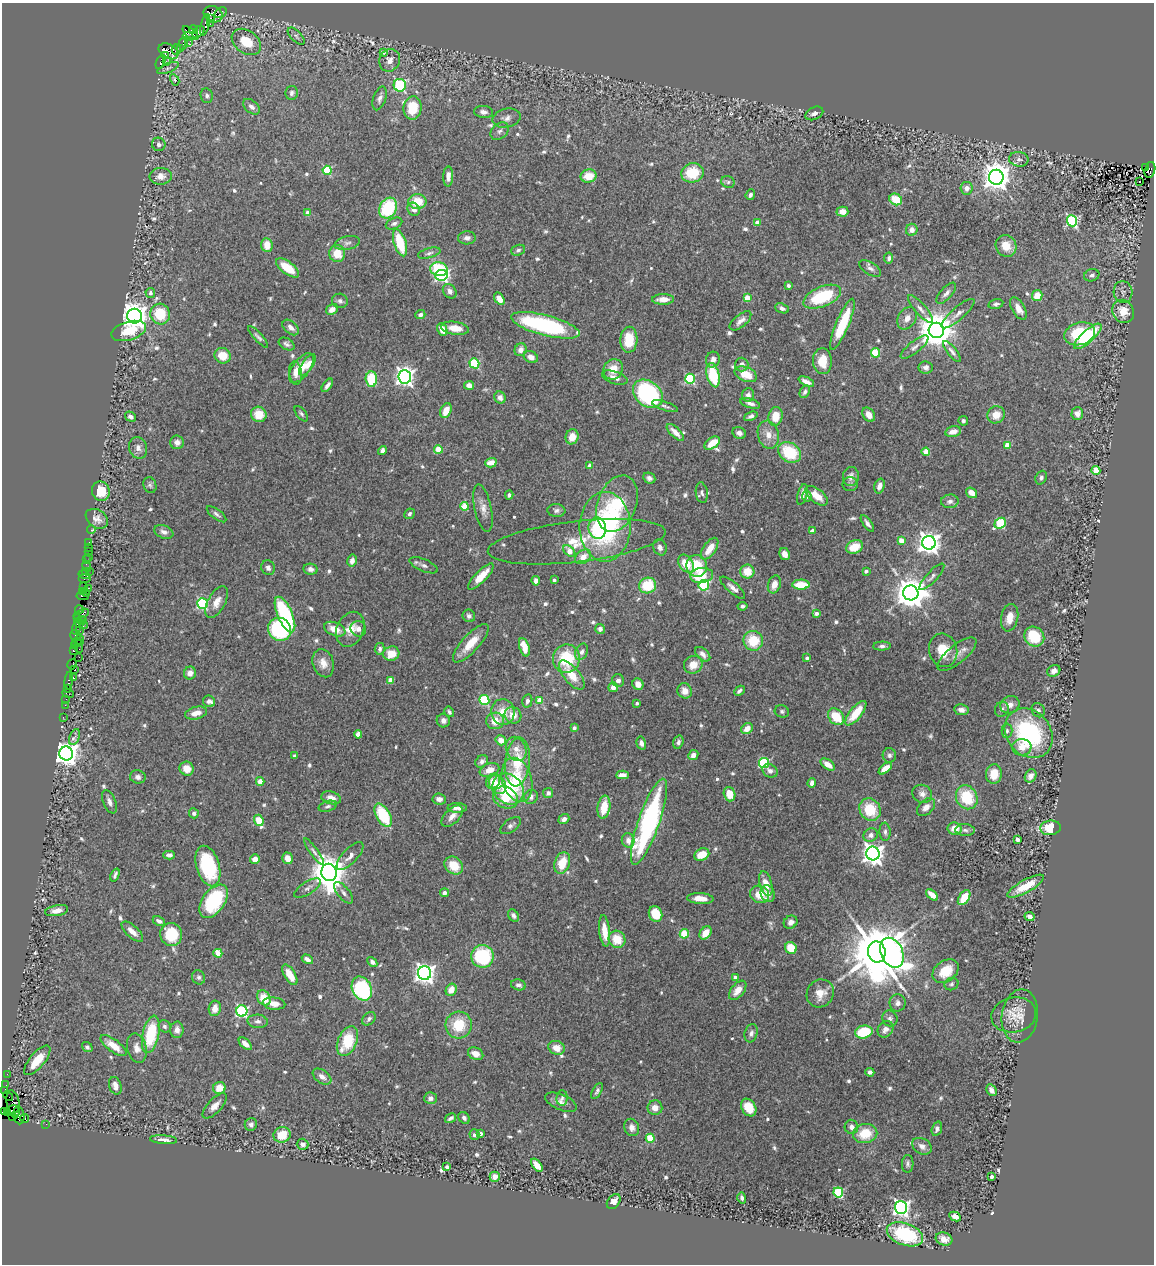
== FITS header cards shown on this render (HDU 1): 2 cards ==
NAXIS1  =                 1152
NAXIS2  =                 1262

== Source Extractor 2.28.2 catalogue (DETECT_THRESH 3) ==
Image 1152 x 1262 px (HDU 1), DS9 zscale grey, 1 PNG px = 1 image px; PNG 1156 x 1266 px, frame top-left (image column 1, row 1262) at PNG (2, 3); each listed source drawn as its Kron ellipse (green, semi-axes under 4 px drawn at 4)
Background 1.74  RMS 0.039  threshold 0.116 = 3 sigma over >= 5 px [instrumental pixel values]
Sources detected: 705; of the 705, the 500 brightest by FLUX_AUTO listed and drawn (205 fainter detections omitted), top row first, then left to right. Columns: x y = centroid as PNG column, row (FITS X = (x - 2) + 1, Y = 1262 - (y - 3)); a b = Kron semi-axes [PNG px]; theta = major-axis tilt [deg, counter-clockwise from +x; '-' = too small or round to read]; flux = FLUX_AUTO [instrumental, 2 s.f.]
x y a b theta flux
220 13 7 4 31 210
213 14 10 7 -28 1600
210 18 3 3 - 330
210 24 2 2 - 21
205 25 11 3 76 210
194 30 5 3 - 190
198 32 7 5 41 270
191 33 9 4 -39 1900
188 36 5 3 - 480
296 36 11 5 -46 6.4
246 42 16 11 -35 64
183 43 6 3 82 150
188 43 3 2 - 28
180 49 3 3 - 76
176 50 5 4 - 250
169 51 10 7 -31 1600
383 52 4 3 - 12
166 55 4 3 - 270
390 60 11 10 - 18
166 61 3 3 - 28
160 62 7 3 69 180
168 68 12 4 22 7
175 80 6 4 -61 6.6
400 85 6 6 - 260
292 93 7 6 - 7.8
207 96 7 6 - 9.3
380 98 12 6 71 12
251 107 9 6 -40 12
412 108 11 9 83 78
484 112 9 6 -6 11
814 113 9 6 25 10
507 118 14 9 13 17
500 131 10 7 41 11
159 144 7 6 - 8.8
1019 159 10 7 -9 12
1145 168 3 2 - 100
327 170 4 4 - 140
1150 170 8 5 76 610
692 173 11 9 16 93
161 176 11 8 5 20
448 176 10 5 88 18
589 176 8 6 11 51
996 177 7 7 - 3800
728 182 7 5 -26 6.1
1140 182 3 2 - 8.3
967 188 6 6 - 15
750 195 5 4 - 6.9
896 199 6 5 - 62
417 202 9 7 0 57
388 208 11 8 61 150
414 209 7 5 -54 15
842 212 6 5 - 25
308 213 4 4 - 25
1072 221 5 5 - 420
757 222 4 4 - 18
394 223 9 5 22 9
912 230 6 5 - 16
467 238 9 6 4 11
347 243 13 6 12 11
400 243 14 6 -72 97
267 245 7 5 -84 35
1006 246 11 10 - 43
518 250 7 5 21 6.4
337 253 8 8 - 45
429 253 11 5 15 8.1
889 258 5 4 - 8
287 268 13 6 -36 61
870 268 12 6 -32 10
439 269 9 7 -13 130
442 275 6 5 - 510
1092 275 8 6 18 7.2
788 285 3 3 - 7.4
450 291 8 6 -52 13
1123 292 11 9 -85 14
150 293 5 5 - 7.8
946 293 13 6 48 12
1037 296 5 5 - 43
822 297 20 10 22 160
747 298 4 4 - 58
499 299 7 4 -56 22
663 299 11 5 1 24
340 301 8 7 - 8.7
996 304 7 5 12 7.6
782 308 7 4 -21 10
332 309 6 5 - 17
921 309 18 5 -49 16
1018 309 12 6 -59 26
1123 311 12 10 -61 52
160 314 10 9 - 84
958 314 21 6 41 20
420 315 5 4 - 7.7
135 316 7 7 - 3000
907 318 12 8 57 20
740 321 13 6 39 16
842 324 27 6 67 130
545 325 35 10 -15 330
291 327 9 6 -42 15
455 328 14 6 -8 35
442 329 6 5 - 27
936 330 7 7 - 7600
129 331 18 9 16 73
1080 334 15 11 18 140
1088 336 18 6 42 160
258 337 14 4 -47 8
629 340 13 8 87 71
287 344 8 5 -31 7.6
914 347 17 6 39 13
521 350 6 5 - 18
952 351 13 4 -51 10
875 353 4 4 - 130
223 356 8 7 - 47
531 357 7 6 - 20
713 360 8 6 66 13
822 361 13 9 -88 49
474 363 5 5 - 180
742 364 7 6 - 14
307 365 12 5 56 24
926 367 7 6 - 9.5
301 368 17 8 53 48
613 369 10 9 - 41
295 373 12 6 -84 17
746 374 12 7 -23 53
713 375 12 6 -76 120
405 377 6 6 - 1300
615 378 13 6 -19 19
371 379 7 6 - 99
690 379 5 5 - 230
806 382 8 4 -25 14
327 385 8 4 53 10
469 385 5 4 - 19
805 392 7 4 63 7.6
648 394 16 12 -39 340
748 395 7 6 - 12
500 398 6 5 - 11
750 403 10 4 -16 11
665 406 14 4 -19 7.8
446 411 8 5 66 38
259 414 8 7 - 47
301 414 9 5 -50 6.1
1077 414 6 6 - 19
869 415 8 5 -56 21
996 415 9 8 - 34
751 416 7 4 24 8.7
775 416 9 7 80 43
130 417 6 4 -34 11
963 421 5 4 - 7.3
675 432 11 5 -44 24
953 432 8 5 13 22
739 433 7 5 -30 11
768 435 14 10 -76 28
572 437 7 6 - 32
177 442 7 6 - 15
712 443 8 5 36 46
1007 445 4 4 - 40
138 448 11 9 -70 15
438 449 4 4 - 57
382 450 5 4 - 11
790 452 12 9 -34 120
926 452 4 4 - 70
491 463 6 4 16 27
589 466 4 3 - 12
1096 470 4 4 - 60
851 477 9 8 - 16
649 478 6 5 - 8.4
1041 478 7 5 69 7.3
850 484 7 7 - 6.5
150 485 8 6 -71 6.5
879 486 7 5 73 15
101 491 10 9 - 50
702 493 10 6 -83 7.5
972 493 6 5 - 26
802 494 11 4 74 13
509 495 4 4 - 6.3
807 496 5 5 - 7.3
816 496 13 7 -37 41
950 501 9 7 4 11
617 504 29 19 69 160
465 506 4 4 - 79
483 508 24 8 -78 25
556 510 9 6 -4 8.6
216 514 11 5 -37 8.1
409 514 6 5 - 6.7
97 519 12 8 -34 18
867 523 9 4 -56 9.7
1000 523 6 5 - 190
605 527 35 25 90 400
597 528 11 9 -84 70
91 530 4 3 - 20
812 531 4 3 - 18
164 532 10 6 -21 11
901 541 4 4 - 48
89 542 2 2 - 22
577 542 89 20 7 140
929 543 7 7 - 2300
89 547 2 2 - 15
660 547 8 6 -65 11
854 547 9 6 23 49
710 549 12 6 55 40
569 551 7 4 -45 38
88 552 3 3 - 120
785 554 6 5 - 15
89 557 2 2 - 19
583 557 9 6 38 26
87 560 3 2 - 20
352 561 6 4 76 16
686 564 10 6 -56 58
424 565 15 6 -22 12
87 566 5 3 - 180
697 566 11 10 - 78
268 568 7 6 - 10
310 569 7 5 -9 12
85 571 2 2 - 52
89 571 2 2 - 460
866 571 4 3 - 9.9
747 572 7 7 - 46
84 575 5 3 - 78
702 575 11 7 7 69
481 576 17 6 45 46
932 577 17 5 47 9.9
84 579 6 4 0 120
554 580 3 3 - 6.8
536 581 5 4 - 9.3
774 584 9 6 72 23
704 585 5 5 - 240
801 585 8 5 1 59
648 586 8 8 - 94
84 587 3 2 - 88
89 588 3 2 - 170
733 588 16 5 -41 16
82 592 4 2 - 90
87 593 3 2 - 24
911 593 8 7 - 5500
83 596 6 2 -6 170
217 602 17 8 61 27
202 603 5 5 - 320
742 606 5 4 - 6.8
79 609 4 3 - 140
816 613 4 3 - 13
81 614 8 3 22 260
285 614 19 7 -66 290
469 616 6 6 - 9.5
78 618 3 2 - 61
1010 618 14 8 78 35
82 620 5 3 - 220
80 624 3 3 - 210
83 625 4 3 - 290
76 627 7 3 77 250
280 629 12 11 - 220
335 629 11 6 -23 33
350 629 18 13 66 38
358 629 8 7 - 13
600 629 5 5 - 13
80 630 2 2 - 80
75 635 6 5 - 350
1034 637 10 9 - 110
80 640 5 4 - 180
753 641 10 9 - 85
76 642 5 3 - 140
471 643 24 8 48 60
75 646 4 2 - 120
79 646 7 2 -90 110
882 646 9 4 3 7.4
524 647 9 5 -73 44
380 649 6 5 - 7.2
943 650 17 14 -75 57
74 651 4 3 - 120
582 652 9 6 67 10
391 654 8 7 - 40
703 654 9 5 -42 16
957 654 24 9 39 26
79 657 2 2 - 32
807 658 3 3 - 6.6
566 659 14 13 - 130
323 663 14 10 -73 27
72 664 5 3 - 120
693 665 9 8 - 34
75 670 3 3 - 140
1054 671 7 5 29 11
190 673 6 6 - 18
572 675 18 8 -51 53
73 678 4 3 - 91
390 680 4 4 - 29
618 680 6 6 - 11
69 681 9 3 83 200
638 684 6 5 - 22
613 687 5 4 - 21
67 689 3 3 - 170
685 691 7 7 - 25
739 691 6 3 44 7.4
68 694 6 2 -18 130
66 699 2 2 - 48
484 700 5 5 - 190
540 700 4 4 - 55
209 701 6 5 - 9.5
527 701 7 5 78 9.5
637 703 3 3 - 6.5
65 705 2 2 - 50
1010 705 10 8 26 17
1002 709 8 6 57 8.9
961 710 7 5 -10 12
1038 710 7 6 - 7.9
782 711 7 6 - 6.5
449 712 5 4 - 6.2
503 712 13 11 -87 45
196 713 11 6 15 26
856 713 15 6 51 63
513 715 9 8 - 26
63 717 2 2 - 25
836 717 9 7 -49 73
443 720 7 6 - 12
495 721 9 8 - 36
574 728 4 4 - 7.5
747 729 6 5 - 22
1007 731 7 5 90 6
1029 733 26 22 -51 330
358 734 4 4 - 19
75 737 8 5 68 11
501 740 5 5 - 22
678 742 7 5 73 9.1
641 743 7 4 -75 9.7
1022 747 10 8 -2 26
516 749 12 10 -66 25
66 754 7 7 - 2800
693 755 5 4 - 13
889 755 7 6 - 7.7
295 756 4 4 - 7.8
482 761 7 5 42 8.9
517 762 24 12 84 91
764 763 5 5 - 220
828 764 8 4 -35 29
885 768 8 4 40 34
187 769 7 6 - 32
490 770 10 6 20 30
770 771 8 6 -29 11
994 774 9 8 - 47
622 775 6 4 3 18
1031 776 7 5 61 14
138 777 8 6 -14 11
517 780 22 14 -74 100
260 781 4 4 - 32
493 781 8 6 59 31
812 783 4 4 - 14
497 785 10 8 -55 37
508 789 17 14 -47 150
548 793 5 5 - 8.3
729 794 7 5 -72 43
922 794 10 9 - 17
531 797 7 6 - 10
967 797 12 10 -61 110
331 798 10 6 -16 21
505 798 13 10 -29 49
439 799 7 5 -5 15
109 802 12 6 -68 14
328 806 9 5 17 6.8
604 807 12 6 81 61
926 807 11 7 43 20
457 808 9 5 -1 15
870 809 12 10 -56 90
194 813 5 5 - 7.9
383 815 13 7 -60 130
452 816 13 7 44 19
564 819 6 5 - 12
259 820 6 4 -68 100
649 822 45 10 71 530
511 826 12 6 36 11
1050 828 10 7 6 84
955 829 7 6 - 34
965 830 9 6 -3 9.2
885 832 9 5 -86 8.7
871 835 7 6 - 13
1017 839 4 3 - 24
628 840 7 6 - 18
314 852 16 4 -54 8.5
873 853 7 6 - 2100
169 855 6 4 2 8.6
702 855 8 6 24 43
350 856 18 7 47 18
287 858 6 5 - 23
255 859 5 5 - 20
562 863 11 7 71 64
208 866 21 11 -73 190
454 866 10 8 -39 58
329 872 9 7 -77 6500
115 875 7 3 69 7
766 884 13 6 -76 34
1026 886 21 6 29 61
308 888 15 6 32 12
343 893 13 6 -51 11
444 893 4 4 - 13
760 894 10 8 -26 50
768 894 8 7 - 15
932 895 7 4 -41 28
700 898 13 5 -4 25
964 898 8 5 56 53
214 901 19 11 55 210
57 911 12 5 10 20
655 914 8 6 -68 77
513 915 6 5 - 8
1030 916 5 4 - 16
159 921 6 4 -27 9.8
791 922 7 6 - 14
605 931 16 5 -83 47
132 932 13 6 -42 24
705 933 7 5 52 32
171 934 11 11 - 110
684 934 4 4 - 120
617 939 9 8 - 54
791 948 6 5 - 60
877 952 10 8 -79 22000
218 953 4 4 - 62
892 953 15 11 -64 1600
482 956 11 11 - 190
307 959 6 4 -30 15
372 962 6 4 -47 10
946 971 14 10 38 60
425 973 7 6 - 1600
290 975 11 5 -59 40
199 977 7 6 - 7.5
735 977 4 4 - 12
951 984 7 6 - 6.1
518 985 7 5 -12 10
362 988 12 9 -63 290
451 990 6 5 - 29
738 990 11 6 51 28
820 993 14 13 - 36
264 998 8 6 -59 55
898 1003 8 8 - 11
274 1004 11 6 -7 26
215 1008 8 6 81 27
242 1011 5 5 - 400
1014 1015 22 17 10 51
1020 1016 27 18 82 51
890 1018 8 7 - 9.2
369 1019 8 5 42 8.7
258 1021 10 6 -4 12
459 1025 13 13 - 87
165 1026 6 5 - 7.5
885 1029 9 7 48 16
177 1030 8 6 89 16
864 1032 9 6 12 120
751 1033 9 6 74 11
151 1034 19 8 78 140
347 1041 16 9 67 100
245 1044 8 4 -41 19
113 1046 15 6 -36 39
87 1047 5 4 - 6.1
137 1048 15 9 -77 22
557 1048 8 6 -22 30
476 1054 8 6 -26 23
37 1060 18 7 50 66
870 1072 4 4 - 9.2
7 1074 2 2 - 30
322 1077 10 6 -36 16
6 1085 2 2 - 22
115 1086 9 6 -73 17
219 1088 6 6 - 36
992 1090 6 5 - 14
5 1091 4 2 - 78
597 1091 9 4 61 7
8 1096 5 2 - 69
430 1098 6 6 - 11
562 1098 7 5 87 6.1
561 1102 17 7 -23 18
13 1104 14 6 -80 830
215 1106 16 7 46 19
655 1108 7 7 - 22
749 1108 9 7 -57 58
12 1110 6 3 12 1400
4 1112 3 3 - 97
8 1113 3 3 - 360
19 1115 9 5 -80 1300
13 1116 3 2 - 67
451 1118 6 3 33 6.1
464 1118 7 5 -47 7.7
25 1119 4 3 - 110
46 1124 2 2 - 28
251 1125 6 6 - 9.4
632 1127 9 7 -68 15
851 1127 7 6 - 14
937 1129 7 5 72 7.8
480 1133 4 3 - 14
865 1134 12 9 10 74
282 1135 9 7 23 58
474 1135 5 5 - 7.1
650 1138 4 4 - 91
163 1140 13 4 -4 13
303 1144 6 5 - 13
922 1146 10 7 -31 16
908 1164 9 6 86 7.1
537 1165 7 4 -51 32
447 1167 4 3 - 7.3
495 1177 5 5 - 18
991 1177 3 3 - 7.8
838 1192 5 4 - 190
742 1198 5 4 - 9
614 1201 8 6 52 23
901 1207 6 6 - 1000
955 1216 6 4 -27 17
905 1234 19 11 -20 200
944 1239 8 6 -17 19
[205 fainter detections neither listed nor drawn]